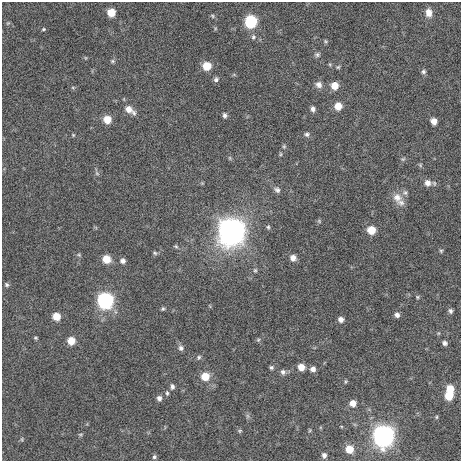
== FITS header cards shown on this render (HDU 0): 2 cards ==
NAXIS1  =                  459 / length of data axis 1
NAXIS2  =                  459 / length of data axis 2

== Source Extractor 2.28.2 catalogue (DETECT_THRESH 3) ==
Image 459 x 459 px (HDU 0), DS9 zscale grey, 1 PNG px = 1 image px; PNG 463 x 463 px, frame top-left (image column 1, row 459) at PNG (2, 2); no overlay
Background 421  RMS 9.1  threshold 27.3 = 3 sigma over >= 5 px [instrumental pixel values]
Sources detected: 86; all 86 listed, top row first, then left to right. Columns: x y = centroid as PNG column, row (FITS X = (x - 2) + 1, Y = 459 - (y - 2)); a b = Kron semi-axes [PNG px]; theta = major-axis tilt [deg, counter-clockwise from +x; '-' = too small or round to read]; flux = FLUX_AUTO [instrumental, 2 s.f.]
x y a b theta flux
111 12 6 6 - 10000
429 13 12 8 -86 5100
212 16 6 5 - 940
251 21 8 7 - 48000
8 23 6 4 43 720
43 29 5 4 - 730
253 37 8 6 66 1600
325 41 6 5 - 850
317 55 7 6 - 1500
112 61 7 5 1 1100
207 66 7 7 - 12000
338 67 6 5 - 890
423 72 6 5 - 1400
234 75 6 4 -19 700
216 79 7 6 - 1700
319 85 10 8 -38 3100
334 86 8 7 - 7300
73 87 6 4 0 750
338 106 7 7 - 7800
313 109 7 5 -77 2100
129 110 14 7 -34 5900
224 115 6 5 - 1600
107 119 7 7 - 8800
434 121 6 5 - 4200
307 134 7 6 - 1600
73 135 5 4 - 670
284 146 6 5 - 990
280 154 6 4 90 770
230 158 6 4 -89 820
403 159 7 5 21 990
420 165 6 5 - 890
97 173 7 5 -45 1200
202 183 5 5 - 620
428 183 9 8 - 4300
277 190 10 7 -37 2300
405 193 8 8 - 1900
397 197 16 13 -69 6400
401 203 11 9 -9 3300
319 221 6 4 -46 780
268 227 6 5 - 1100
371 230 7 7 - 10000
231 231 11 10 - 750000
176 246 6 5 - 920
441 251 6 5 - 880
155 253 7 5 -18 990
79 255 5 4 - 820
293 258 7 6 - 3800
106 259 7 6 - 10000
123 261 6 6 - 2100
255 270 6 5 - 1000
7 285 6 5 - 1100
417 297 6 4 -23 840
105 301 8 8 - 130000
163 309 5 4 - 910
450 311 6 5 - 1600
397 315 6 5 - 2200
56 316 6 6 - 9300
341 319 6 5 - 2700
35 338 4 3 - 790
258 340 6 5 - 950
71 341 7 6 - 8300
444 343 6 5 - 1900
181 348 8 7 - 2000
199 357 7 6 - 1400
271 367 5 5 - 1200
301 367 7 7 - 5700
313 369 7 6 - 2800
283 372 8 7 - 2100
205 376 8 8 - 11000
346 381 6 4 73 780
172 387 7 6 - 1900
450 389 8 7 - 8700
167 393 7 5 -90 1200
449 396 7 7 - 12000
159 398 7 6 - 2200
353 403 6 6 - 4500
247 416 7 4 -90 1300
436 417 6 3 89 660
310 430 5 4 - 720
240 431 7 5 1 1100
80 434 7 4 8 800
383 436 9 9 - 340000
22 439 7 3 -82 760
349 449 7 6 - 8900
324 455 6 5 - 2000
154 457 6 5 - 1200